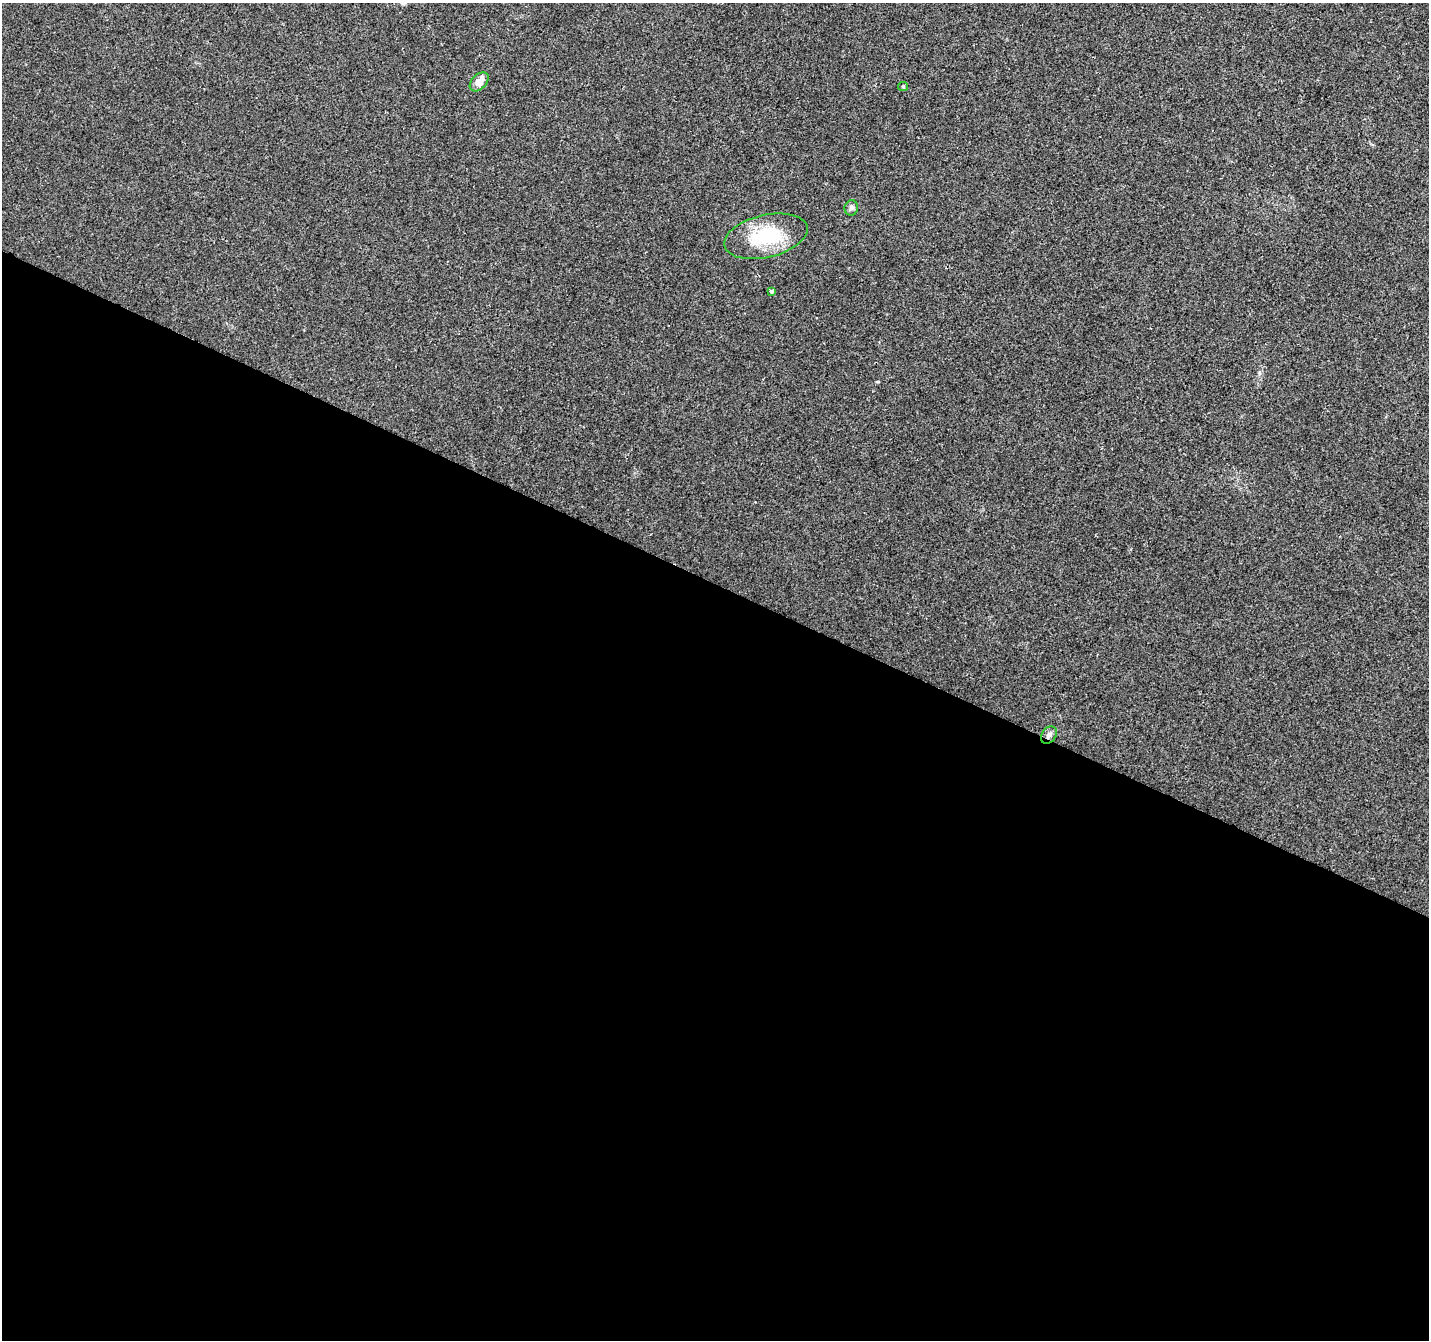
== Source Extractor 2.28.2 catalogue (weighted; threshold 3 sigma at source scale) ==
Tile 14 of 4 x 4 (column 2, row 4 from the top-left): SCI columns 1428-2854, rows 203-1540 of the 5715 x 5822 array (HDU 1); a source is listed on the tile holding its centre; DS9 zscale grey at full resolution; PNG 1431 x 1342 px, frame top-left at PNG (2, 3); each listed source drawn as its Kron ellipse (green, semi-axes under 4 px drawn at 4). Shown black and unused: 57% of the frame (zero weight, under 2 of 3 exposures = <1% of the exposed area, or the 3 px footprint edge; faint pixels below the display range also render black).
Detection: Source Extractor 2.28.2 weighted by HDU 2 'WHT'; one run over the whole footprint, this tile lists its part. Background 0.0438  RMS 0.0065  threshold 0.0293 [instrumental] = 3 sigma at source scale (4.5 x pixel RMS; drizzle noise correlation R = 1.50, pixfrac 1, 0.0396/0.0396 arcsec/px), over >= 5 px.
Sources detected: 6; all 6 listed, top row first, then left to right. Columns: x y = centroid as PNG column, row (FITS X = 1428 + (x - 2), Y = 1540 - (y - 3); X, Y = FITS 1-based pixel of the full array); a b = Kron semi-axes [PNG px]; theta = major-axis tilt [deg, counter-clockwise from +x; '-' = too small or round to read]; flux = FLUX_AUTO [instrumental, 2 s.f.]
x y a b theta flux
479 82 11 7 46 6.1
903 86 5 4 - 0.74
851 208 8 6 76 2
766 236 42 21 13 41
771 291 4 3 - 2.3
1049 735 9 7 51 2.6
Overlapping masked pixels (flux is a lower limit): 1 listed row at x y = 1049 735